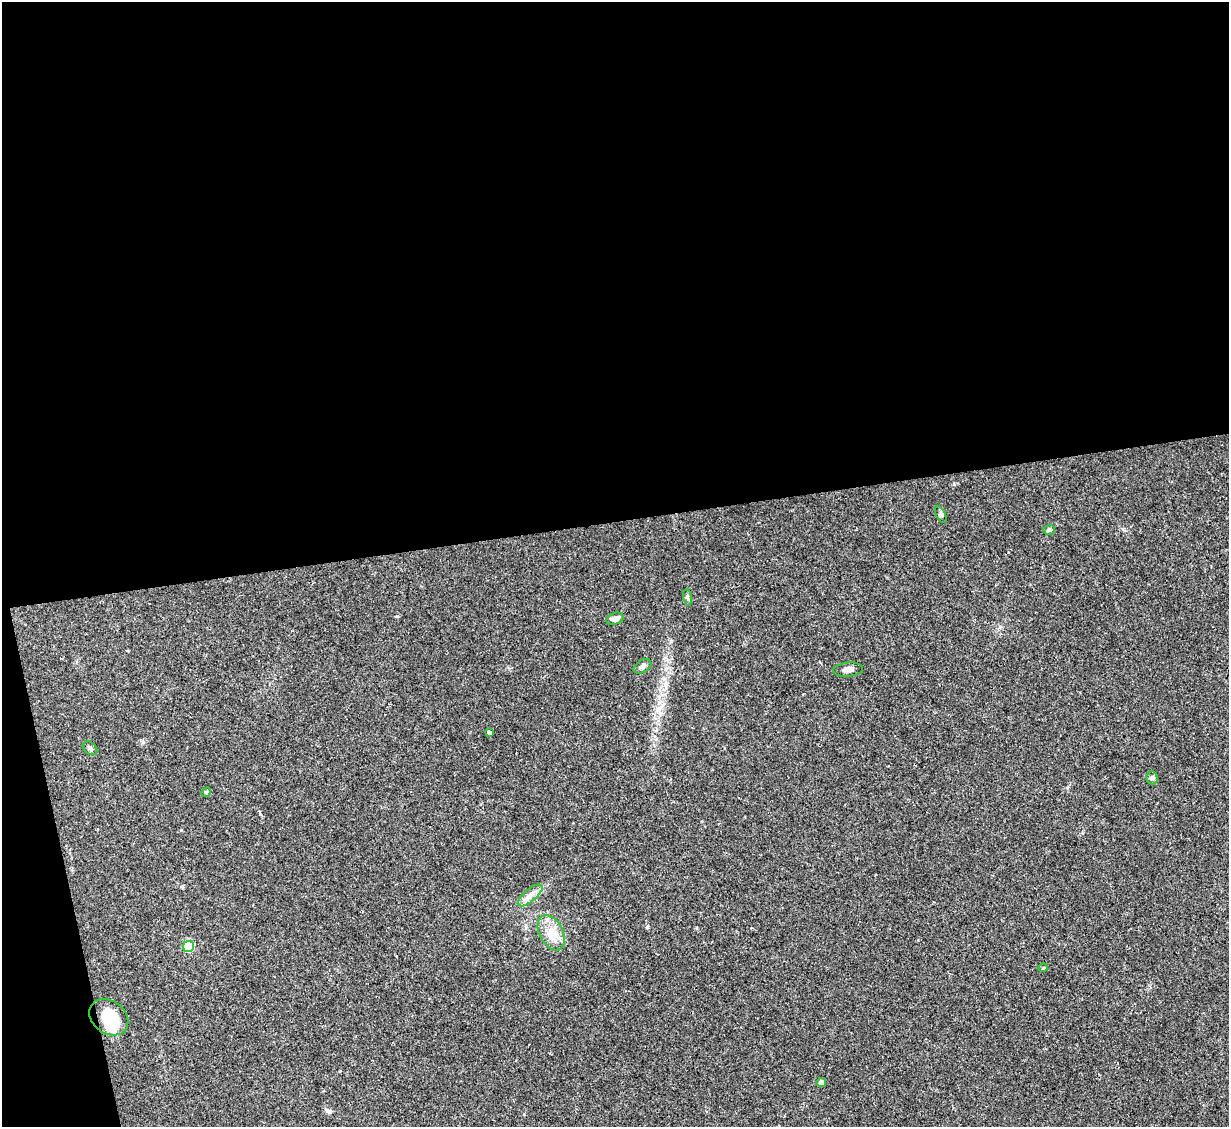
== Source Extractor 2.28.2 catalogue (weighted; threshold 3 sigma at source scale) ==
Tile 1 of 4 x 4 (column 1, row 1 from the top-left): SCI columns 2-1228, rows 3628-4752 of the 4908 x 4890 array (HDU 1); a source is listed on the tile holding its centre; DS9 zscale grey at full resolution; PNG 1231 x 1129 px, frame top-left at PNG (2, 2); each listed source drawn as its Kron ellipse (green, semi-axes under 4 px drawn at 4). Shown black and unused: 49% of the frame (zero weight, under 2 of 3 exposures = <1% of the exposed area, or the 3 px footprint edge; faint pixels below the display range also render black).
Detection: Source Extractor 2.28.2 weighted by HDU 2 'WHT'; one run over the whole footprint, this tile lists its part. Background 0.0692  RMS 0.0091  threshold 0.0411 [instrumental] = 3 sigma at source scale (4.5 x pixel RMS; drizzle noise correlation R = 1.50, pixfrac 1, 0.05/0.05 arcsec/px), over >= 5 px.
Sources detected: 17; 1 inside a brighter object's white glare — neither listed nor drawn; the other 16 listed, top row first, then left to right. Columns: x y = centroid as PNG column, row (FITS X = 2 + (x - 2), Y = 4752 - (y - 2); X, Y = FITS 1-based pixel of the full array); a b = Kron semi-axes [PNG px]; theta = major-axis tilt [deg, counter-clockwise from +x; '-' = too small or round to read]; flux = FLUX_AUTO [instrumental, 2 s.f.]
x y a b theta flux
941 515 9 5 -63 2
1049 530 6 5 - 2.2
688 597 8 4 -81 1.7
615 619 9 5 20 5
642 666 9 6 31 2.9
848 670 15 7 6 4.5
489 732 4 3 - 8.1
90 748 8 5 -40 2.3
1152 778 6 5 - 1.8
206 792 5 4 - 1.1
530 895 15 6 40 6
551 933 19 11 -63 13
189 947 6 5 - 63
1043 968 4 3 - 0.79
109 1017 21 16 -37 26
821 1083 4 4 - 6.9
Unlisted compact peaks at least as high as the median listed source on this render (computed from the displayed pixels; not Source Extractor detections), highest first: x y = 397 616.